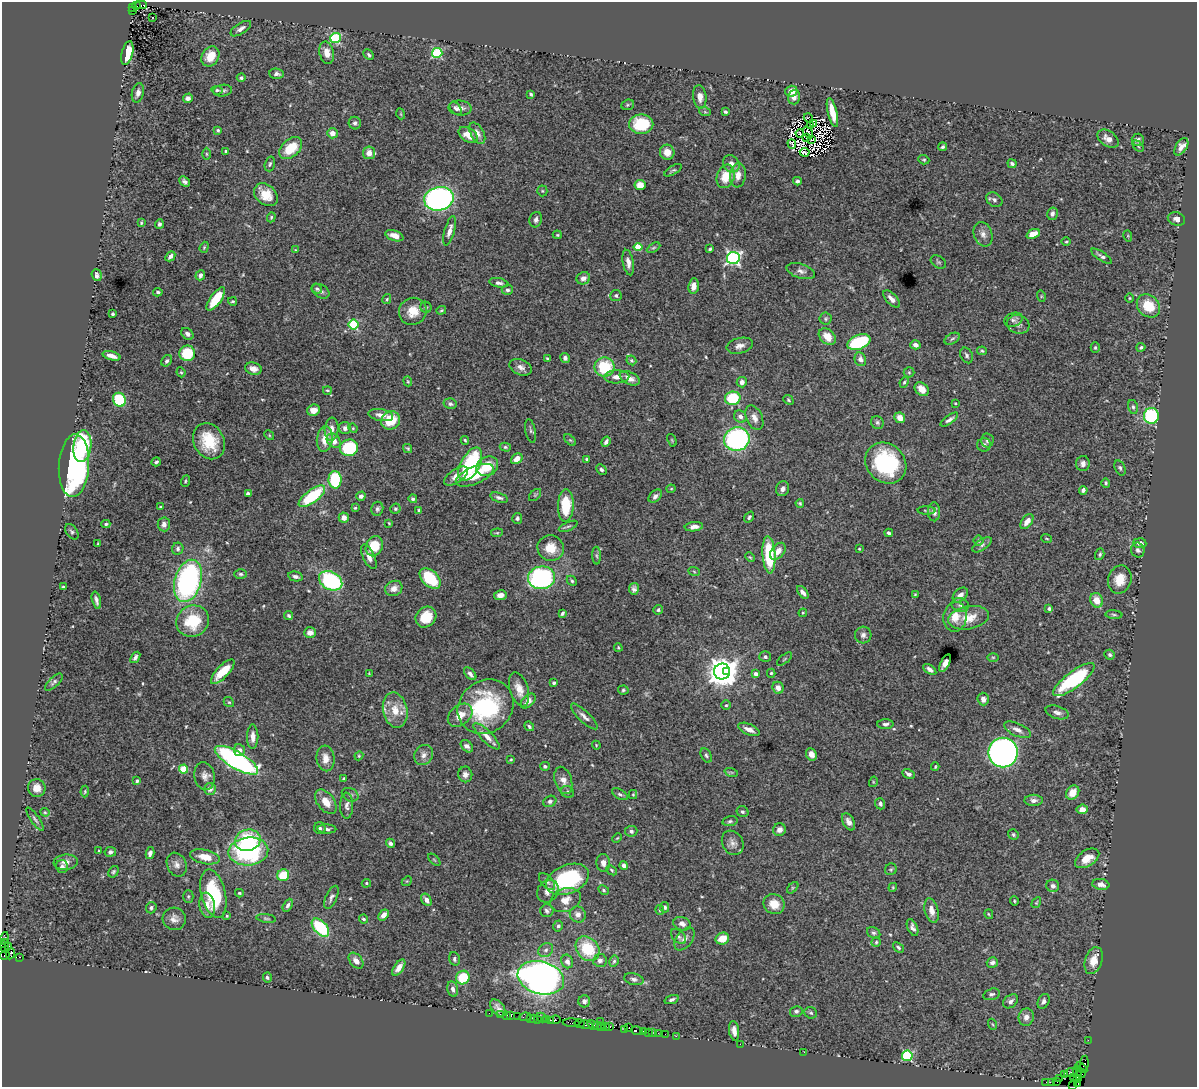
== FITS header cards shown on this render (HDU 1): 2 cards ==
NAXIS1  =                 1195
NAXIS2  =                 1085

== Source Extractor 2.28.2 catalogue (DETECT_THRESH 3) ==
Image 1195 x 1085 px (HDU 1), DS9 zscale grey, 1 PNG px = 1 image px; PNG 1199 x 1089 px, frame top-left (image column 1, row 1085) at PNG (2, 2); each listed source drawn as its Kron ellipse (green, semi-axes under 4 px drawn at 4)
Background 2.8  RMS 0.037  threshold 0.111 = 3 sigma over >= 5 px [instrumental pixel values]
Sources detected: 528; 6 with non-positive FLUX_AUTO (blend fragments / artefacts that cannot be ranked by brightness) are neither listed nor drawn; of the other 522, the 500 brightest by FLUX_AUTO listed and drawn (22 fainter detections omitted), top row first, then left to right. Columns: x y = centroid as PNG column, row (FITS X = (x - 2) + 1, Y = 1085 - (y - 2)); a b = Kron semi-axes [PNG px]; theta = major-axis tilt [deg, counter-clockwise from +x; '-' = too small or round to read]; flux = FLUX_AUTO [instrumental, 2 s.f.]
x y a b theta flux
141 5 6 3 2 490
136 6 3 2 - 330
132 7 3 2 - 230
133 11 3 2 - 260
152 17 3 2 - 11
241 29 12 5 32 11
335 38 5 5 - 190
127 53 12 5 76 80
327 53 11 7 -77 24
437 53 5 5 - 200
369 55 6 4 -47 4.8
210 56 10 8 58 38
277 74 7 5 -3 9
241 78 4 4 - 4.7
217 90 6 4 -7 3.7
223 91 9 6 7 6.7
791 91 6 5 - 25
138 93 10 6 76 12
531 94 4 3 - 3.8
700 97 12 6 -84 18
794 97 7 6 - 12
188 98 5 4 - 11
628 105 6 5 - 4.3
456 108 7 5 -51 6.6
460 108 11 7 -6 15
705 112 6 4 -18 3.3
725 112 4 3 - 4.6
832 113 15 4 -76 35
401 114 5 3 - 2.3
808 118 5 3 - 2.5
355 123 6 6 - 7.3
641 124 12 9 0 100
813 124 3 2 - 3.2
811 125 2 2 - 4.7
218 130 3 3 - 3.5
808 132 6 2 -56 6.2
332 133 5 5 - 18
477 133 11 6 -61 15
800 133 4 2 - 4.1
468 135 10 6 -32 34
806 137 2 2 - 5.1
812 139 3 2 - 2.9
1108 139 12 7 -35 20
1138 140 6 6 - 9.6
792 144 5 3 - 5.5
1138 146 6 4 -46 3.9
943 147 4 4 - 4.6
1181 147 9 5 57 15
291 148 13 8 42 65
226 151 3 3 - 4.5
667 152 7 7 - 27
805 152 5 2 - 3.9
369 153 6 6 - 24
206 154 6 4 -89 3.3
924 160 5 4 - 3.7
270 164 7 5 74 4.6
731 164 9 7 -51 17
1012 164 4 3 - 5.8
673 170 10 3 31 4
738 175 12 8 84 26
726 176 12 8 70 55
797 181 4 3 - 7.1
185 182 6 4 -42 7.7
640 185 5 5 - 28
542 191 5 5 - 3.2
266 195 13 9 -41 43
439 199 15 11 12 710
994 200 9 6 -34 8
1052 214 6 5 - 8.1
271 217 5 4 - 3.4
1176 219 9 6 -20 12
536 220 8 6 72 8
141 223 4 3 - 2.7
159 224 5 4 - 6.7
450 231 15 5 75 17
983 234 12 9 -70 15
1033 234 7 4 23 25
557 235 4 3 - 2.9
394 236 9 5 -19 18
1128 236 6 3 -73 2.3
1066 242 5 3 - 2.5
204 247 6 4 70 3.1
638 247 4 4 - 81
653 248 7 4 30 4
710 249 4 3 - 4
295 250 4 4 - 2.3
170 256 5 3 - 10
1102 256 12 4 -33 7.8
733 258 6 6 - 580
628 262 13 5 -80 15
938 262 8 6 -34 4.9
801 271 14 7 -17 12
97 275 6 5 - 8.8
200 275 5 4 - 8.1
583 278 7 6 - 10
499 283 9 4 -11 9.4
694 286 8 5 85 18
317 289 5 5 - 5
507 290 6 5 - 6.5
321 291 9 6 -31 9.6
158 292 5 4 - 5.2
616 295 5 5 - 4.7
1041 296 6 3 -73 2.9
1129 298 5 3 - 2.3
216 299 13 5 54 77
387 299 5 4 - 3
892 299 11 5 -47 15
233 301 4 3 - 3.6
1148 306 13 10 -45 64
426 307 5 5 - 3.7
441 310 5 3 - 2.9
413 311 14 13 - 44
113 314 3 3 - 6.3
826 319 6 6 - 4.2
1013 320 9 7 19 7.3
354 324 5 5 - 170
1018 324 11 9 -18 13
187 334 7 5 -41 7.8
827 337 10 7 -43 30
952 339 8 5 30 5.8
859 342 12 7 21 170
915 345 5 4 - 13
740 346 13 7 13 16
1095 347 5 4 - 3.6
1141 347 4 3 - 4.2
982 351 5 3 - 3.4
187 353 8 7 - 82
966 355 8 6 -65 6.5
112 356 9 4 -16 17
565 358 5 4 - 7.2
547 359 4 3 - 2.7
860 359 7 5 -69 11
631 360 5 4 - 3.8
167 361 6 5 - 5.9
521 367 11 7 -23 14
605 367 10 9 - 120
253 369 8 6 -15 16
181 372 5 4 - 2.9
909 372 5 5 - 3.2
617 377 12 6 1 18
630 378 10 6 -26 19
408 381 5 3 - 2.9
742 382 5 5 - 9.3
904 382 5 4 - 3.6
922 389 8 6 -44 25
327 390 4 3 - 2.9
733 398 8 6 10 110
119 400 7 6 - 150
788 400 5 4 - 3.3
955 403 3 3 - 2.6
450 404 7 5 -12 6.3
1133 407 7 4 -75 5.2
313 410 6 5 - 22
381 415 13 6 -10 15
740 416 6 6 - 9.7
1151 416 8 7 - 240
754 418 13 8 -66 16
900 418 6 5 - 22
391 420 10 9 - 58
949 420 10 4 35 8.5
877 422 7 6 - 5.3
345 428 6 6 - 9.2
353 428 5 4 - 3
332 429 11 7 86 18
531 431 12 5 -78 5.8
269 435 5 4 - 2.7
325 439 13 8 83 31
737 439 13 11 20 420
465 440 4 3 - 3.2
570 440 7 4 -44 3.5
672 440 7 3 -68 2.6
987 440 7 6 - 7.4
209 441 19 15 -62 84
334 441 8 6 -49 27
606 442 5 3 - 8.5
984 445 7 6 - 7.8
82 446 16 9 83 210
505 447 5 4 - 4.2
349 448 9 8 - 140
408 448 5 3 - 3.9
517 459 6 5 - 21
587 460 4 3 - 4.4
156 462 5 3 - 5.4
886 463 22 19 -44 250
1083 463 7 7 - 11
470 464 18 9 62 200
74 466 31 15 87 660
487 466 11 9 29 52
1120 468 8 5 -66 5.1
601 470 5 4 - 4.8
475 475 20 8 23 64
456 476 14 6 35 20
335 480 8 6 -89 140
185 481 6 3 70 3
1106 483 5 3 - 3.8
671 489 4 4 - 2.6
782 489 7 6 - 13
1083 490 4 3 - 7.1
248 494 4 3 - 7.2
535 495 7 4 45 4.2
312 496 16 6 37 160
361 496 5 4 - 8.9
655 496 8 5 45 7.6
499 498 9 4 -18 7.6
413 499 4 4 - 4.8
800 503 4 4 - 3.6
566 505 16 8 88 100
160 507 3 2 - 2.3
355 508 3 3 - 3
377 509 7 6 - 6.5
395 509 5 5 - 4.6
419 510 4 3 - 3.1
926 510 9 3 -1 3.2
934 512 9 6 -89 13
749 517 6 4 54 4.6
344 518 5 5 - 14
517 518 5 5 - 5.6
1027 521 8 5 53 18
389 523 4 3 - 2.3
106 524 4 4 - 3.7
164 524 7 6 - 11
568 526 10 4 23 5.5
694 527 9 4 7 13
72 532 8 5 -54 5.6
497 533 6 4 7 2.9
889 533 4 3 - 5.9
1047 539 5 2 - 2.5
979 541 5 5 - 4.8
1140 543 6 5 - 13
98 544 3 2 - 2.6
982 545 11 5 34 7.3
374 546 10 8 67 79
551 548 13 12 - 45
178 549 6 5 - 5.9
859 549 4 3 - 2.4
1138 550 7 6 - 8.3
778 551 10 6 51 19
1100 554 6 4 71 4
769 555 18 6 -86 120
597 556 9 4 -89 5.4
369 557 13 6 -64 18
750 557 5 3 - 2.6
694 571 6 3 -21 2.7
241 574 6 4 -2 5.1
295 576 7 4 -12 7.5
430 578 12 8 -43 120
542 578 13 11 7 420
1120 580 14 11 75 39
188 581 21 13 74 610
331 581 12 9 -28 270
572 581 5 4 - 4.5
63 587 3 3 - 3.6
394 588 9 7 28 20
634 589 6 5 - 7.9
803 592 7 4 -52 12
915 594 3 3 - 2.4
500 595 6 4 8 17
960 595 9 6 43 15
96 600 9 3 -76 8.4
1097 600 7 6 - 31
960 605 9 6 -19 8.4
1049 609 3 3 - 7.7
658 610 5 4 - 4.2
562 613 4 3 - 5.2
803 613 4 4 - 2.3
1114 615 8 3 -5 4.3
289 616 4 3 - 4.3
426 617 11 9 46 52
955 617 15 12 81 37
968 618 20 11 11 46
193 621 17 15 28 100
310 633 6 5 - 16
863 635 8 8 - 9.1
618 648 4 3 - 2.7
1110 655 5 5 - 5.3
135 657 6 4 54 7.6
765 657 6 5 - 5.7
993 657 6 3 0 2.7
784 659 9 3 40 2.9
945 663 9 4 62 13
930 669 7 4 -36 9.1
727 671 4 4 - 550
223 672 16 6 47 57
722 672 8 8 - 3700
771 673 4 4 - 3.8
369 674 4 2 - 2.3
470 674 7 4 -46 10
756 674 4 4 - 11
1074 680 25 8 37 210
54 682 11 4 43 6.5
554 683 4 3 - 4.9
778 688 6 5 - 17
519 689 17 9 -72 28
623 690 5 4 - 3.8
983 699 6 5 - 13
528 701 9 5 44 18
229 702 5 4 - 2.9
726 705 5 4 - 4.2
486 707 29 26 40 270
395 710 18 12 -78 43
1057 712 12 6 -18 11
460 715 14 9 39 32
584 716 17 5 -44 12
885 724 8 5 1 6.8
529 726 5 3 - 5.1
749 729 11 5 -23 18
1017 730 14 6 -24 15
487 736 17 5 -45 22
253 737 12 5 90 17
596 745 4 3 - 2.4
467 746 7 5 -45 11
239 750 6 5 - 14
1003 752 15 14 - 1100
811 754 6 5 - 14
424 755 10 9 - 14
706 755 8 5 -61 5
359 756 4 4 - 2.6
326 758 13 9 -85 24
511 759 4 3 - 2.2
236 760 24 8 -30 720
545 766 5 4 - 5.2
935 767 4 3 - 2.9
183 769 4 4 - 95
731 772 7 4 -18 4.2
465 774 8 7 - 12
909 774 6 4 -28 9.3
204 776 14 10 -80 16
343 779 4 3 - 3.1
563 780 14 8 -73 21
137 781 4 3 - 4.6
873 782 5 3 - 2.3
37 788 9 8 - 24
210 789 6 5 - 13
85 791 6 4 86 3.4
568 792 7 5 -34 5.2
1073 793 7 6 - 33
620 794 8 4 -31 5.5
350 795 9 6 -25 7.5
633 795 4 4 - 2.6
1034 800 9 5 0 9.6
550 801 7 5 31 6.9
326 802 14 8 -52 32
880 804 6 5 - 6.7
347 806 13 6 89 10
1082 809 5 5 - 16
45 812 4 4 - 2.8
743 812 6 5 - 5.4
35 819 14 4 -55 6.6
730 821 7 5 11 5.1
849 822 9 5 -62 13
320 828 6 5 - 5.7
327 829 9 4 -2 6.9
779 830 6 6 - 12
631 831 6 5 - 6.4
1013 834 5 5 - 4.4
617 838 5 3 - 2.4
248 840 13 10 14 150
390 843 5 4 - 7.4
733 843 13 10 -60 15
99 851 4 3 - 2.4
248 851 20 14 5 290
110 852 5 5 - 7.3
150 853 6 4 77 9.4
205 857 15 7 -11 36
1087 858 13 8 32 35
434 860 8 3 -45 2.7
66 862 12 7 6 17
603 863 9 7 -88 14
177 865 12 9 -67 16
624 866 4 4 - 8.9
62 867 6 6 - 8.2
891 869 6 5 - 4
612 870 6 4 -42 3.4
113 872 6 4 57 4.4
283 875 6 5 - 72
568 879 22 14 22 230
407 881 6 4 42 2.7
547 882 10 5 -47 7.6
366 883 5 4 - 3.1
1101 884 8 5 -9 16
1053 886 6 6 - 8.4
893 887 4 3 - 2.4
793 888 7 4 46 3.6
604 890 6 4 -28 4.1
548 891 12 10 51 17
239 893 4 3 - 3.2
213 894 25 12 -76 170
188 896 6 5 - 3.5
331 897 12 5 66 8.2
426 900 7 4 -57 15
565 900 16 11 21 27
1014 901 4 4 - 2.8
1036 903 6 3 58 2.5
774 904 11 9 -30 33
207 905 12 7 -81 20
288 905 7 4 61 6.8
665 907 5 4 - 6.1
151 908 6 5 - 5.3
660 910 4 4 - 3.1
547 911 7 6 - 6.1
932 911 12 6 -77 19
578 914 8 7 - 15
989 914 5 3 - 2.7
384 915 6 4 51 16
227 916 3 3 - 2.7
266 918 10 4 -7 4.4
174 919 11 11 - 17
364 919 4 3 - 3.6
682 924 9 6 -18 12
558 926 5 4 - 5.2
912 927 9 5 -66 9.2
320 928 11 6 -48 160
874 933 7 5 -27 5.2
678 936 9 5 -44 6.8
4 938 6 4 73 300
684 939 13 8 52 15
722 939 7 6 - 38
876 942 5 4 - 3.7
3 944 6 3 17 850
9 946 4 3 - 300
4 947 6 3 -66 820
898 947 6 4 -41 4.8
588 949 13 10 -49 110
546 950 8 6 33 8.2
11 954 6 4 64 280
5 955 5 3 - 330
20 957 4 2 - 1000
454 959 7 5 -74 6.1
600 960 7 6 - 12
356 961 9 6 -49 13
567 961 7 5 -67 14
614 961 6 5 - 4.4
1094 961 14 8 72 36
992 962 5 5 - 7.6
399 968 9 4 53 16
267 977 5 4 - 4.8
463 977 7 6 - 85
541 978 24 16 -15 1700
634 979 10 5 -13 7.9
453 989 8 5 -77 10
991 994 8 5 15 7.1
672 1000 7 4 20 7
584 1001 6 6 - 10
1011 1001 8 6 40 9.2
1044 1001 8 5 64 9.2
498 1008 10 6 -52 13
796 1011 6 5 - 6
489 1013 2 2 - 43
811 1013 6 5 - 4.8
500 1014 2 2 - 130
506 1015 2 2 - 47
510 1015 4 3 - 160
518 1016 2 2 - 49
525 1017 6 3 9 310
542 1017 5 2 - 300
1026 1017 9 7 82 16
530 1018 2 2 - 240
534 1018 3 2 - 200
537 1019 3 2 - 270
546 1019 3 3 - 330
551 1020 3 2 - 230
555 1020 6 3 5 480
600 1021 2 2 - 100
571 1023 8 3 -1 640
580 1023 5 3 - 100
992 1024 6 3 -70 2.9
586 1025 6 3 -10 820
593 1025 6 3 -28 730
597 1026 3 3 - 150
601 1026 2 2 - 65
610 1026 3 2 - 60
605 1027 3 2 - 140
629 1027 3 2 - 130
624 1029 3 2 - 190
637 1031 6 3 -10 300
734 1031 10 5 -83 16
643 1032 3 2 - 240
648 1032 2 2 - 120
652 1032 4 2 - 400
658 1033 2 2 - 100
665 1034 2 2 - 120
676 1036 2 2 - 87
1088 1040 2 2 - 53
740 1044 2 2 - 70
804 1052 2 2 - 38
907 1056 5 5 - 230
1084 1063 8 4 83 650
1081 1068 7 3 -38 490
1077 1072 7 4 -86 410
1070 1073 6 3 19 510
1081 1073 5 3 - 100
1065 1075 3 3 - 76
1074 1078 4 3 - 190
1060 1079 2 2 - 63
1078 1079 3 2 - 44
1046 1082 2 2 - 42
1057 1082 2 2 - 110
1052 1083 3 2 - 190
1078 1083 4 2 - 68
1073 1085 2 2 - 24
At the frame edge (FLAGS 8, measured only in part): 2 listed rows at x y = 3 944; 1073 1085
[22 fainter detections neither listed nor drawn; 6 non-positive-flux detections neither listed nor drawn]